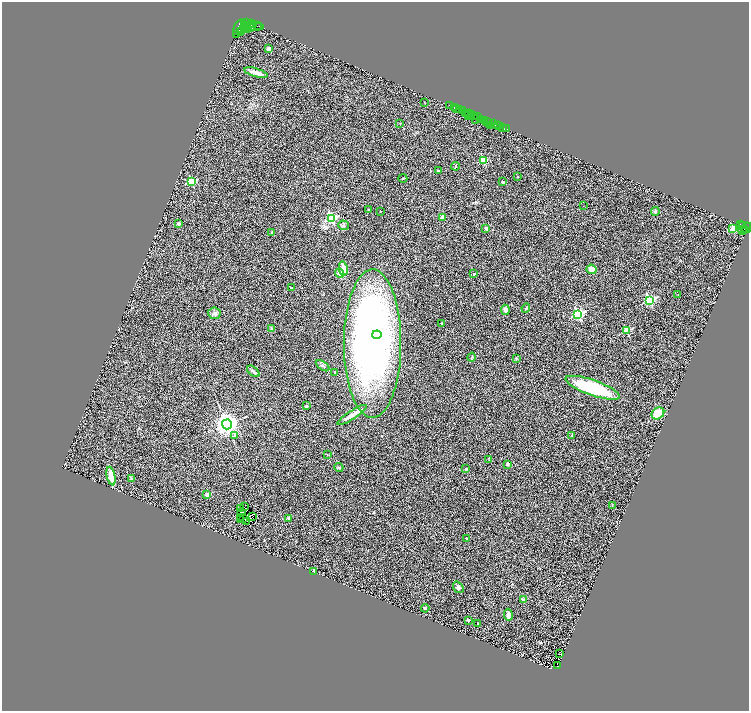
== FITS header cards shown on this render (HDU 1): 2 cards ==
NAXIS1  =                 1493
NAXIS2  =                 1418

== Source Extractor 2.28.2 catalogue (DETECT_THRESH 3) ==
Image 1493 x 1418 px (HDU 1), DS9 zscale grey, zoomed out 1/2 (1 PNG px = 2 x 2 image px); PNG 751 x 713 px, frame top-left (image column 1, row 1418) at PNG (2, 2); each listed source drawn as its Kron ellipse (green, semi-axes under 4 px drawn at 4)
Background 0.57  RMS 0.23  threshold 0.7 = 3 sigma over >= 5 px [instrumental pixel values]
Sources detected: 151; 35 cannot appear on this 1/2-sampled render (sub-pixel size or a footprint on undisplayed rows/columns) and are neither listed nor drawn; the other 116 listed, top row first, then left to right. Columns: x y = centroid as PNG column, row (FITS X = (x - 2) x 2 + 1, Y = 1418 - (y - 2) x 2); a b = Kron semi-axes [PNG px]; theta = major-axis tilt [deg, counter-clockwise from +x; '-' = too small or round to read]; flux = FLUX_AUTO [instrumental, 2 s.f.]
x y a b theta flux
247 23 4 3 - 1100
251 24 3 2 - 920
253 25 3 3 - 990
255 26 9 2 -4 610
257 26 2 1 - 330
238 27 8 3 66 2400
246 27 6 4 -65 130
249 27 6 3 -35 1100
243 29 5 2 - 1200
240 31 3 2 - 430
236 34 3 1 - 1300
269 49 2 2 - 400
256 73 12 4 -16 360
424 102 3 2 - 15
449 105 2 1 - 36
454 107 2 1 - 120
456 108 2 2 - 860
460 110 2 1 - 160
463 111 2 2 - 370
468 113 3 2 - 80
465 114 2 1 - 240
470 114 2 1 - 52
473 115 3 2 - 540
469 116 2 1 - 35
477 117 3 2 - 410
476 119 3 1 - 58
481 119 4 3 - 950
485 120 2 1 - 330
487 121 3 2 - 710
400 123 2 2 - 26
489 123 3 1 - 160
494 124 2 1 - 180
490 125 2 1 - 120
497 125 2 1 - 420
499 126 2 1 - 290
503 127 2 1 - 260
506 129 3 2 - 69
483 160 3 3 - 1600
455 166 4 2 - 32
438 171 3 2 - 42
518 176 2 2 - 27
403 178 4 2 - 31
191 182 3 3 - 2700
502 182 4 3 - 68
583 206 2 1 - 10
368 209 2 2 - 47
380 211 2 2 - 28
655 211 4 4 - 72
331 218 4 3 - 4500
442 218 2 2 - 390
178 224 3 3 - 97
740 224 3 2 - 330
344 225 5 5 - 100
743 225 2 1 - 360
486 228 2 2 - 350
733 228 3 3 - 1800
747 228 5 3 - 540
742 230 4 2 - 14
745 230 3 1 - 48
272 232 2 2 - 28
343 269 7 3 -81 520
592 269 5 4 - 240
339 273 5 3 - 310
474 274 2 2 - 130
291 288 2 2 - 120
678 295 3 2 - 15
649 300 4 3 - 5100
526 308 4 3 - 41
505 310 5 4 - 190
214 313 6 5 - 140
578 314 4 4 - 6000
442 324 3 3 - 36
271 329 3 3 - 34
627 331 3 3 - 2100
377 335 5 4 - 880
372 344 74 29 90 21000
472 357 4 3 - 36
516 358 3 3 - 31
323 366 8 4 -35 81
253 371 7 3 -39 110
335 372 2 2 - 41
593 388 29 7 -19 3500
306 406 3 3 - 46
658 413 7 5 37 980
352 415 17 3 33 370
227 424 5 5 - 40000
235 435 4 3 - 68
572 436 4 3 - 37
327 454 3 2 - 21
489 459 4 1 - 17
507 464 2 2 - 270
339 467 4 3 - 54
466 469 3 3 - 44
111 476 9 4 -78 640
131 478 4 3 - 46
207 495 2 2 - 530
612 505 3 2 - 25
245 507 2 1 - 8.4
241 508 3 2 - 21
241 512 2 1 - 11
241 517 2 1 - 17
252 517 2 1 - 18
288 518 2 2 - 240
241 519 2 1 - 16
243 519 2 1 - 5.5
246 521 2 1 - 19
466 538 2 2 - 40
314 571 3 2 - 33
458 587 6 4 -54 120
523 600 3 2 - 200
425 608 4 4 - 51
508 615 6 4 -87 120
468 620 3 3 - 56
478 623 2 1 - 19
560 654 2 1 - 14
557 665 3 2 - 120
At the frame edge (FLAGS 8, measured only in part): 1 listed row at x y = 747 228
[35 sub-pixel or undisplayed-footprint detections neither listed nor drawn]